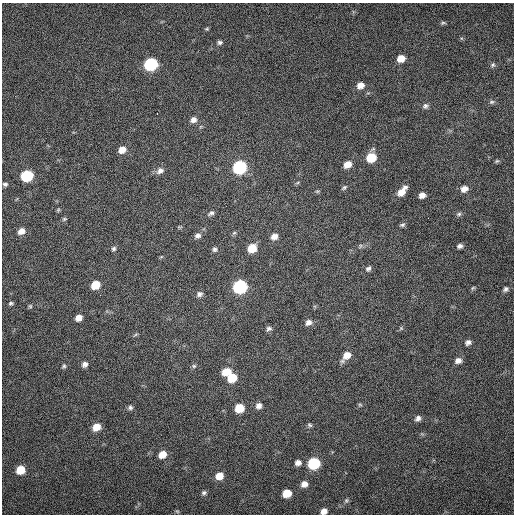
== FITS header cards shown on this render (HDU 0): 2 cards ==
NAXIS1  =                  512 / Axis length
NAXIS2  =                  512 / Axis length

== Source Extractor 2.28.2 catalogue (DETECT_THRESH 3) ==
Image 512 x 512 px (HDU 0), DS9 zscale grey, 1 PNG px = 1 image px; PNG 516 x 516 px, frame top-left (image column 1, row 512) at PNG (2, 3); no overlay
Background 87.2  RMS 6.4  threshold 19.1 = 3 sigma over >= 5 px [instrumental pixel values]
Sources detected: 78; all 78 listed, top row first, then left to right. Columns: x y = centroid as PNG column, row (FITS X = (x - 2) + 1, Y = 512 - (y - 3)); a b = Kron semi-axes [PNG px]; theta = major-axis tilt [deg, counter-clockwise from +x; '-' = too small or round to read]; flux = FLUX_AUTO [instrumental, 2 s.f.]
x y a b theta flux
443 23 8 4 7 660
207 29 6 4 7 510
220 42 6 6 - 980
401 58 7 6 - 5200
150 64 8 7 - 48000
493 65 6 6 - 870
360 85 7 6 - 3000
492 102 7 5 19 850
425 106 8 7 - 1200
157 114 2 2 - 280
193 120 7 6 - 2200
122 150 8 7 - 3900
371 158 8 7 - 12000
497 161 6 5 - 580
347 164 8 6 32 4200
239 167 8 7 - 64000
160 171 10 7 34 2100
27 176 8 7 - 32000
5 184 6 5 - 880
344 187 8 4 37 770
464 189 8 7 - 2800
317 191 6 4 -17 520
402 191 12 6 50 4500
422 195 7 5 16 2200
58 210 6 4 47 520
211 213 8 5 31 1200
459 214 7 6 - 910
64 219 6 5 - 600
402 225 7 5 27 850
21 231 8 6 31 3000
234 233 7 4 44 680
198 236 8 7 - 1600
274 236 7 6 - 2600
360 246 6 4 72 590
460 246 7 5 23 1200
252 248 8 7 - 8100
114 249 7 6 - 960
214 249 7 6 - 1000
161 257 6 3 19 440
368 268 7 6 - 1100
95 285 7 6 - 9100
240 287 8 7 - 62000
473 288 6 4 32 550
505 289 7 5 55 1100
199 294 8 7 - 1600
11 303 5 4 - 750
30 306 5 5 - 590
79 318 6 5 - 3100
308 322 8 7 - 1900
401 328 5 5 - 610
269 329 7 6 - 1200
135 335 6 4 20 540
468 342 6 5 - 1400
346 356 11 7 48 4900
458 361 8 6 22 2100
85 364 7 6 - 1700
64 366 6 5 - 720
194 366 6 6 - 740
226 371 10 7 21 5200
232 378 8 7 - 10000
360 405 6 4 -2 540
259 406 7 6 - 2000
130 408 6 6 - 990
239 408 7 6 - 9300
418 418 7 6 - 1600
310 425 7 4 -28 730
96 427 7 6 - 5800
162 454 8 6 40 4500
298 463 7 6 - 1900
314 463 8 7 - 33000
20 470 7 6 - 9100
219 476 7 7 - 4600
304 484 7 6 - 2500
204 493 6 5 - 960
287 493 7 6 - 7600
346 500 7 5 70 770
177 511 6 4 -18 450
324 511 6 5 - 2600
At the frame edge (FLAGS 8, measured only in part): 1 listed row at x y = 324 511